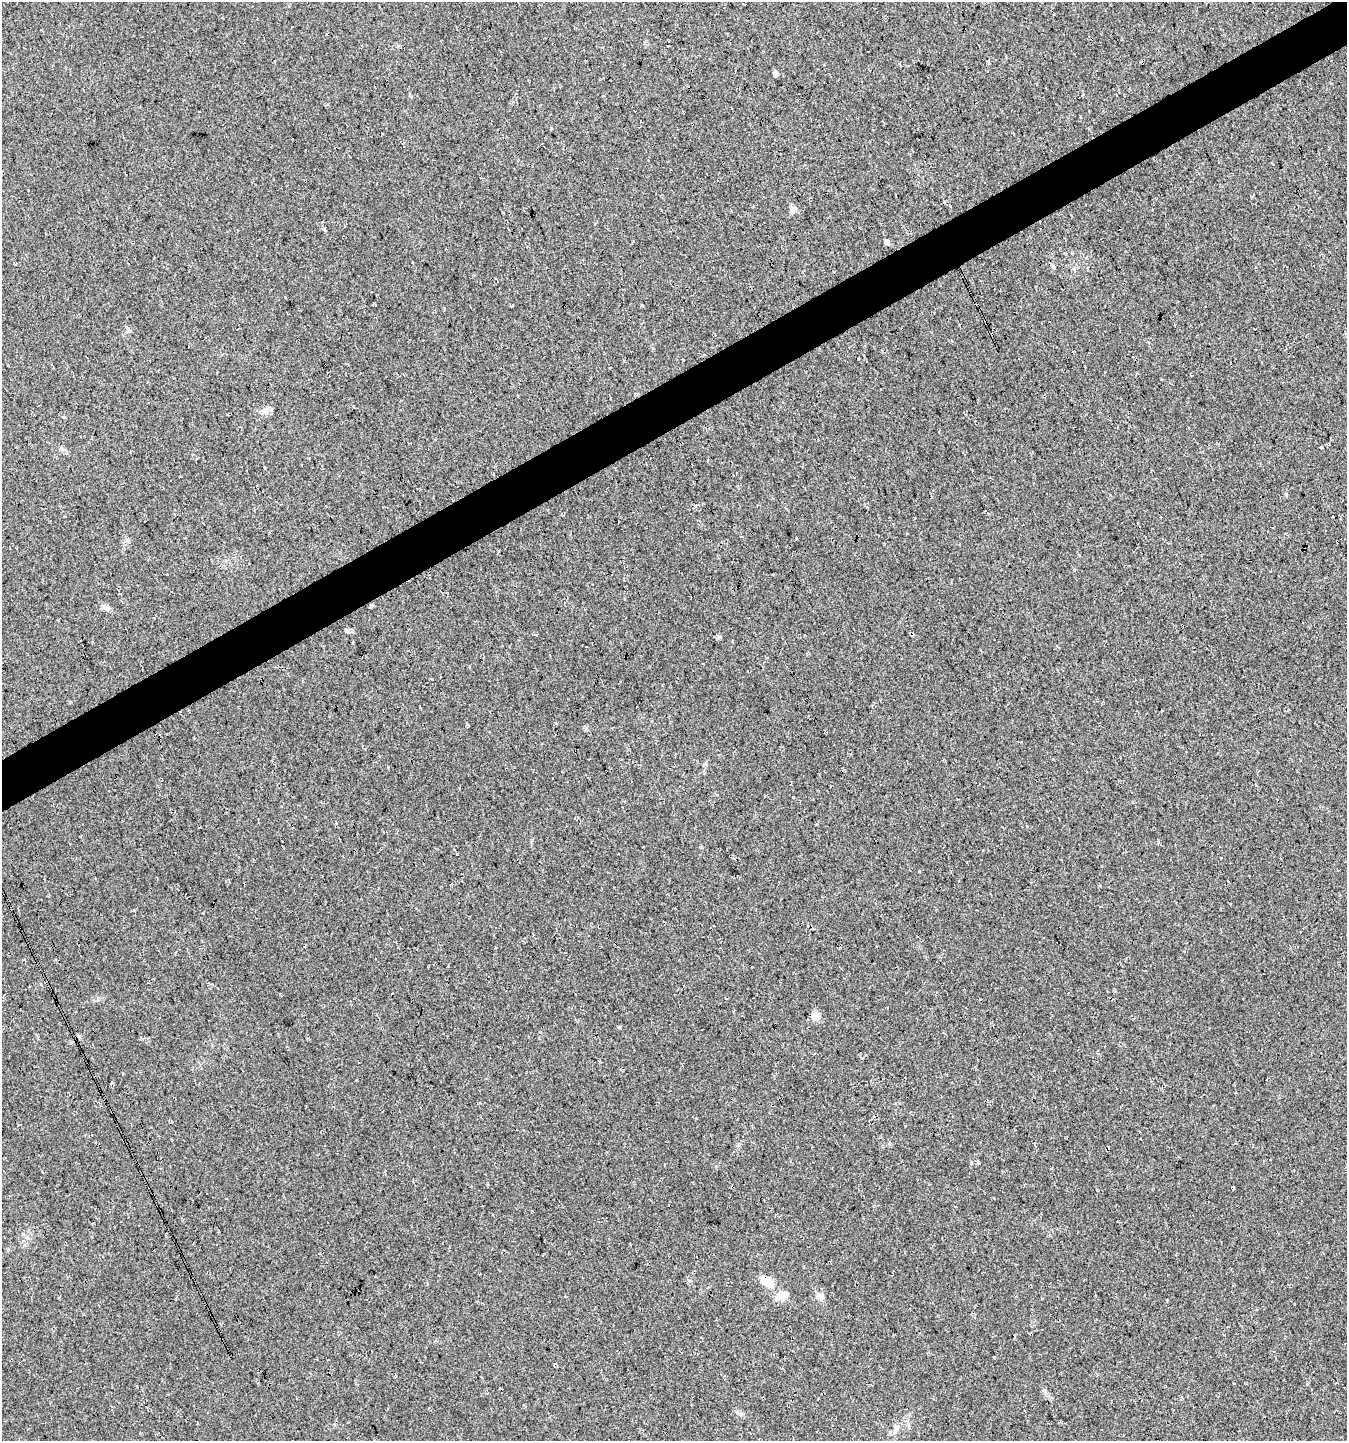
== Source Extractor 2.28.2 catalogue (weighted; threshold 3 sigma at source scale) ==
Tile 10 of 4 x 4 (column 2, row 3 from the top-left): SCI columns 1446-2790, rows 1442-2880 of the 5639 x 5759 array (HDU 1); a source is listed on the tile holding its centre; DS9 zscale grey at full resolution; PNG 1349 x 1443 px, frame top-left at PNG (2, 2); no overlay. Shown black and unused: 4% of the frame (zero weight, under 3 of 4 exposures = <1% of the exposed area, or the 3 px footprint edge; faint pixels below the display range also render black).
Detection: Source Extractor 2.28.2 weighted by HDU 2 'WHT'; one run over the whole footprint, this tile lists its part. Background 0.0264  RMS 0.0068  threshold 0.0304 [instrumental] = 3 sigma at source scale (4.5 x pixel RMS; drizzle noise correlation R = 1.50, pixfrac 1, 0.0396/0.0396 arcsec/px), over >= 5 px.
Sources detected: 15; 2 cosmic-ray / hot-pixel residue — not listed; the other 13 listed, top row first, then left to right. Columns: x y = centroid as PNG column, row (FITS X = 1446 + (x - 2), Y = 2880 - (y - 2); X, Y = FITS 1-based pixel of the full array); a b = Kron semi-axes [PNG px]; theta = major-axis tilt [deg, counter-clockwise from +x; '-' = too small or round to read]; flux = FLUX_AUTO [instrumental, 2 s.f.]
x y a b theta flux
775 73 5 4 - 2.9
793 209 11 8 30 2.7
886 242 6 6 - 1.3
106 607 13 7 -31 2.7
719 637 6 4 0 1.1
815 1017 11 9 -71 3.5
978 1162 4 4 - 0.89
768 1282 18 10 -37 9.7
783 1295 13 12 - 6.3
820 1296 14 7 -50 3.3
1311 1390 3 3 - 1.3
1044 1391 7 5 -29 1.2
896 1427 8 5 -53 1.7
Overlapping masked pixels (flux is a lower limit): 1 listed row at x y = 768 1282
Unlisted compact peaks at least as high as the median listed source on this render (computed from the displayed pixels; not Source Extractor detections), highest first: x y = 324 229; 1321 447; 1286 494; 793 797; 347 631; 1074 570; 619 1027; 737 1412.